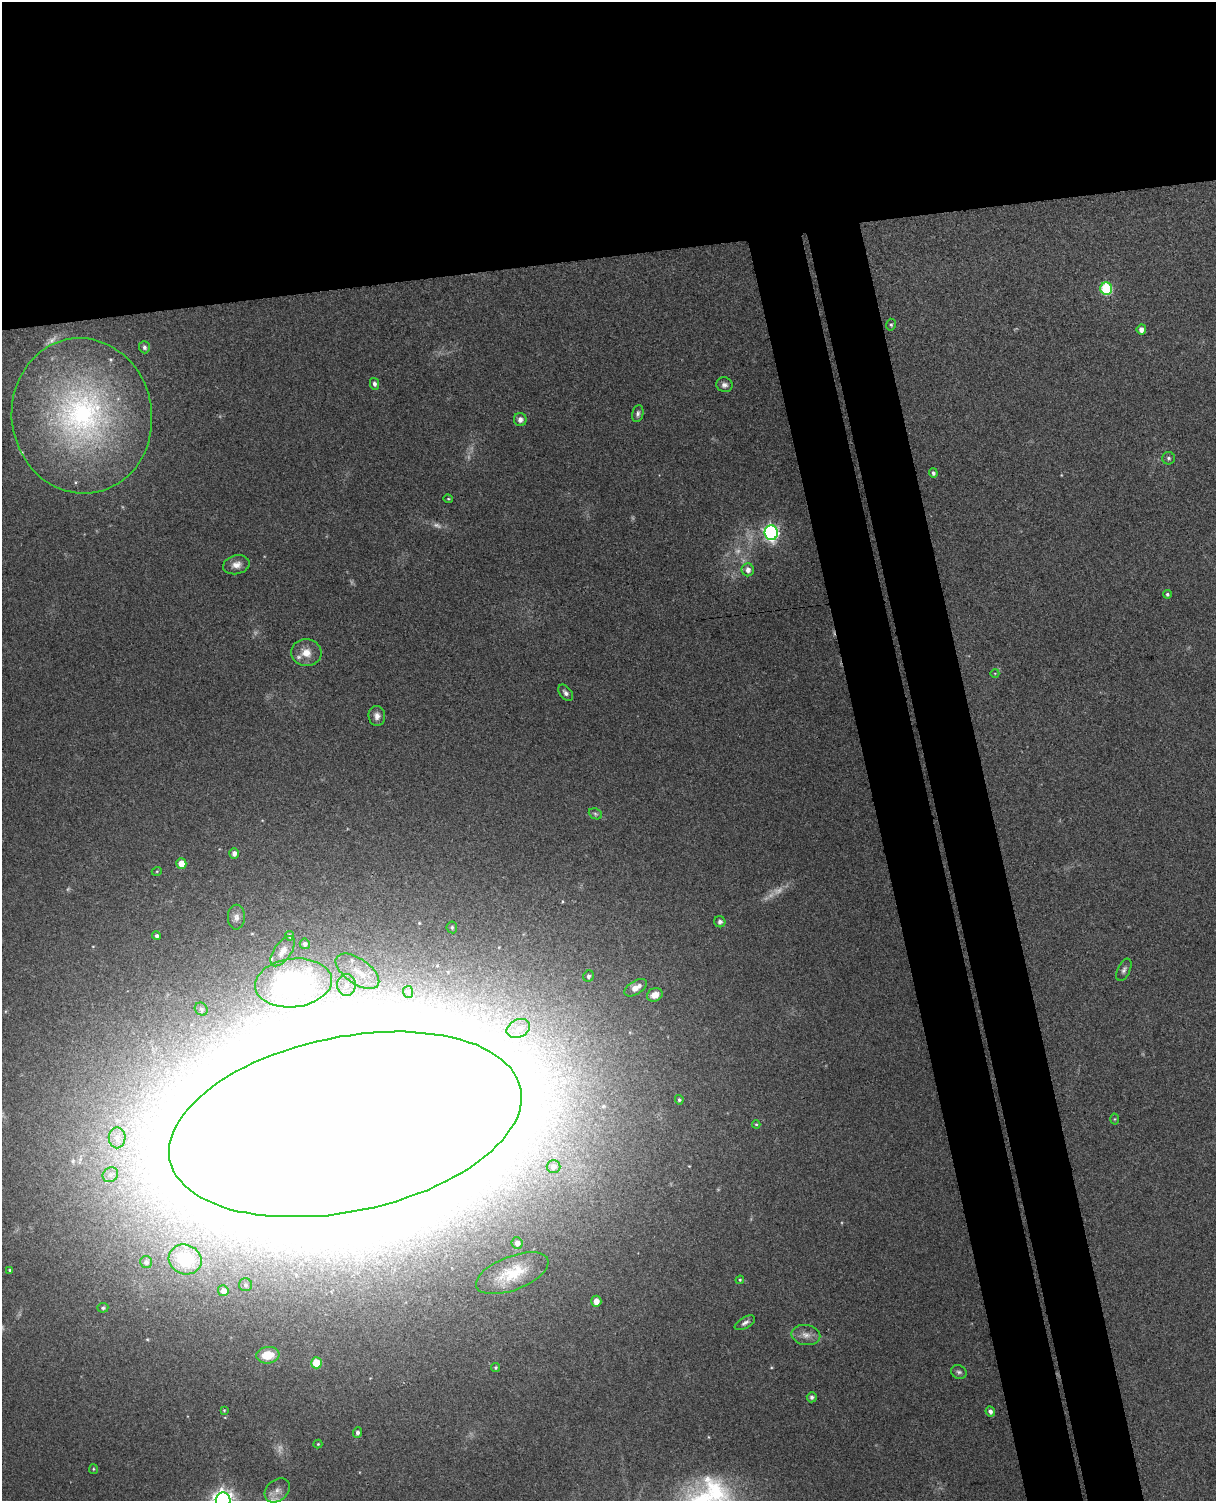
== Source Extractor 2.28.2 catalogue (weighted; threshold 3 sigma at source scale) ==
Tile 2 of 4 x 3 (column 2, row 1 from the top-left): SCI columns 1271-2484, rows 3148-4646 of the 4968 x 4909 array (HDU 1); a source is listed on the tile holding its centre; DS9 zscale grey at full resolution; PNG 1218 x 1503 px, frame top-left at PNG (2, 2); each listed source drawn as its Kron ellipse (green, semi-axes under 4 px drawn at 4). Shown black and unused: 25% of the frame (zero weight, under 3 of 4 exposures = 5% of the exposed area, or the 3 px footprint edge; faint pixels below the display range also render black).
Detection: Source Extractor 2.28.2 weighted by HDU 2 'WHT'; one run over the whole footprint, this tile lists its part. Background 0.0696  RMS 0.0075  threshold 0.0337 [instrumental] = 3 sigma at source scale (4.5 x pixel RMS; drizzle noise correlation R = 1.50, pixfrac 1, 0.05/0.05 arcsec/px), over >= 5 px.
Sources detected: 91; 8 too faint to see at this stretch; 6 inside a brighter object's white glare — neither listed nor drawn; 5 inside a brighter listed object's ellipse — not listed separately; the other 72 listed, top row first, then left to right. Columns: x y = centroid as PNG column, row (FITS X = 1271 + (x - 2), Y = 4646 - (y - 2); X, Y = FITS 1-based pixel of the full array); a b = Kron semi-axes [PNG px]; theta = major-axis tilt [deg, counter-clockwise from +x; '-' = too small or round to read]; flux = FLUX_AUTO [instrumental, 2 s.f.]
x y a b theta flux
1106 289 6 6 - 66
891 325 6 5 - 1.3
1141 329 5 5 - 4.3
144 347 6 5 - 1.9
374 384 6 4 -77 2.7
724 385 8 7 - 3
638 413 8 5 79 2.3
82 416 78 70 -82 230
520 420 6 6 - 3.3
1169 458 6 6 - 1.6
933 473 5 4 - 2.1
448 499 5 3 - 0.83
771 533 7 6 - 230
236 565 13 9 13 6
748 570 6 6 - 4.3
1167 594 4 4 - 1.6
306 653 15 13 -5 9.8
995 673 4 3 - 0.53
566 693 9 6 -52 2.9
377 716 10 8 -85 4.4
595 814 7 5 -22 1.5
234 853 5 5 - 3.8
181 863 5 5 - 10
157 871 5 3 - 0.73
236 917 12 8 90 4
720 922 5 5 - 2.8
452 927 6 5 - 1.6
157 936 4 4 - 1.9
289 936 5 4 - 1.7
305 944 5 5 - 2.2
283 951 17 8 55 7
1124 970 12 6 65 2.7
357 971 25 12 -35 21
589 976 6 5 - 2.2
293 983 38 24 6 160
346 985 11 9 90 8.2
636 988 12 6 32 6.7
408 992 6 5 - 1.3
655 995 8 6 27 7.2
201 1009 7 6 - 1.8
518 1028 12 9 25 7
679 1100 5 4 - 1.3
1114 1119 5 3 - 0.76
345 1124 179 87 12 30000
756 1124 4 4 - 0.84
117 1138 10 8 89 5.5
553 1167 7 6 - 3.2
110 1175 8 7 - 2.9
517 1243 6 5 - 4.6
185 1259 17 14 -22 30
146 1262 6 6 - 3
10 1270 4 3 - 0.99
512 1273 38 17 21 27
740 1280 4 3 - 0.84
245 1285 6 6 - 1.7
223 1291 5 5 - 5.1
596 1301 5 5 - 6.5
103 1308 5 5 - 1.5
745 1323 11 5 30 2.8
806 1335 14 10 -11 6.2
268 1355 11 8 7 17
316 1363 5 5 - 22
496 1368 4 4 - 1.2
959 1372 8 6 -27 2
812 1397 5 5 - 2
224 1410 4 4 - 0.75
990 1411 5 4 - 2.9
358 1432 5 4 - 2.5
318 1444 4 4 - 0.83
93 1469 5 4 - 0.94
277 1490 14 10 39 5.6
223 1500 8 7 - 510
Overlapping masked pixels (flux is a lower limit): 1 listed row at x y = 345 1124
Isophote crosses this tile's border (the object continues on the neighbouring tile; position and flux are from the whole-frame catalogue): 2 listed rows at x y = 345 1124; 223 1500